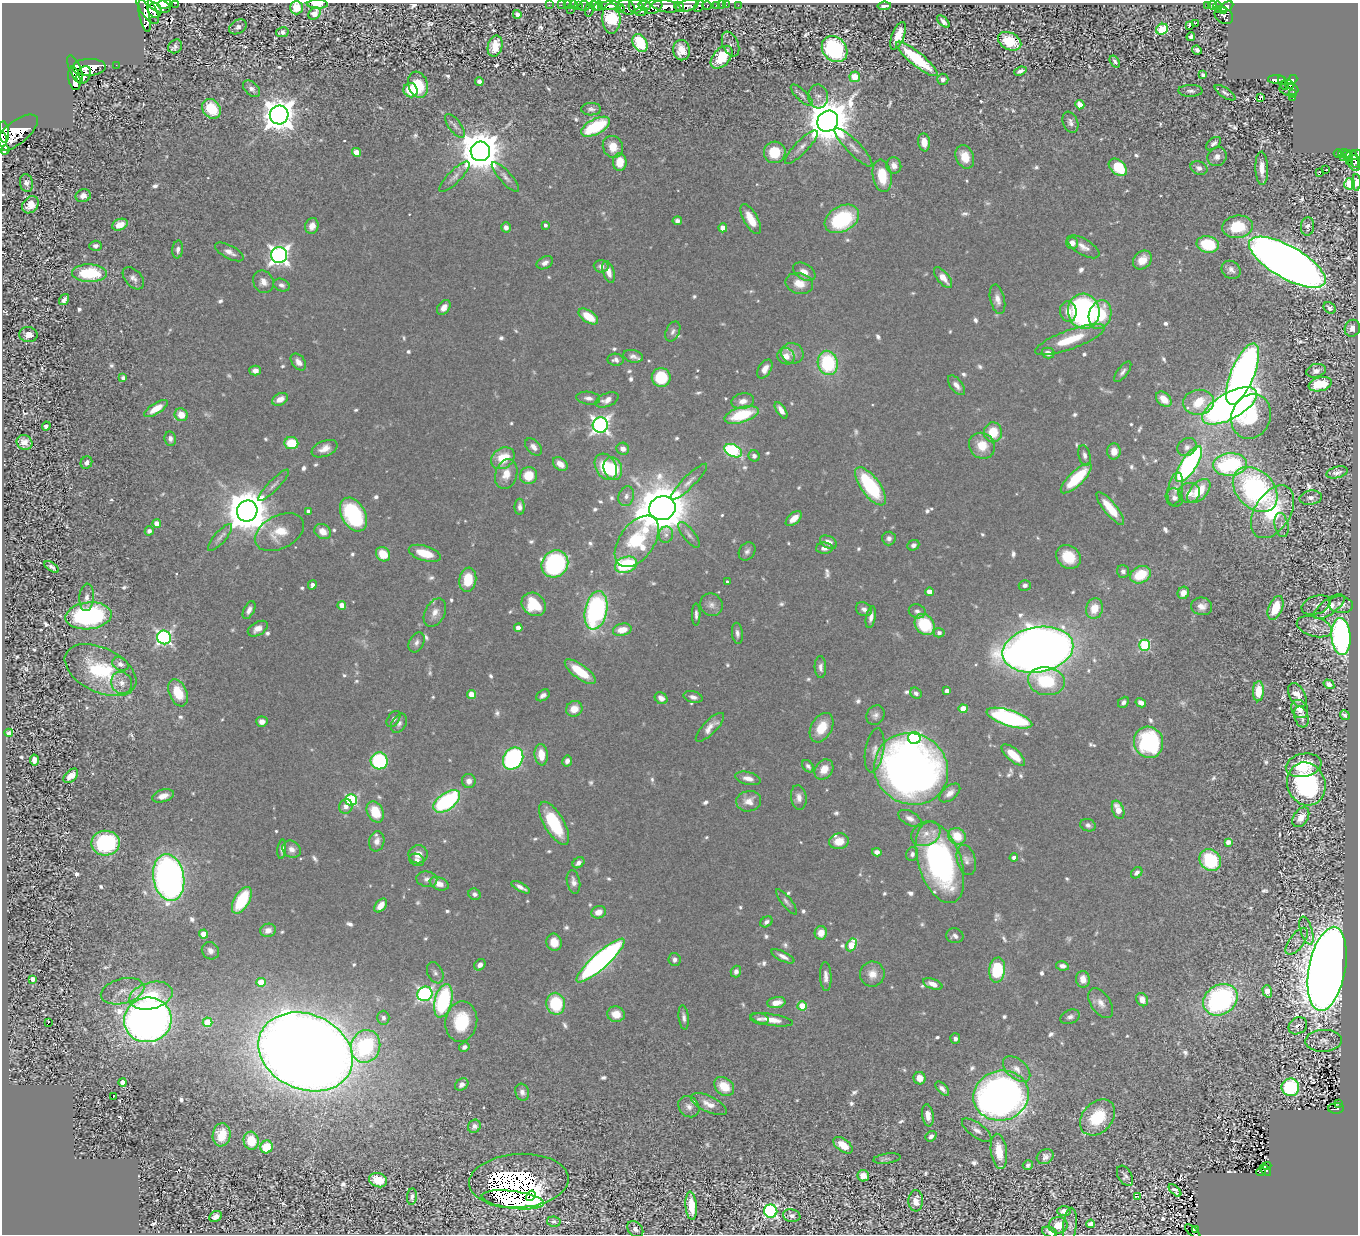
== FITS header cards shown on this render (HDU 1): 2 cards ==
NAXIS1  =                 1356
NAXIS2  =                 1232

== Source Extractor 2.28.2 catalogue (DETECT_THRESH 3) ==
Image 1356 x 1232 px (HDU 1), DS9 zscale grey, 1 PNG px = 1 image px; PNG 1360 x 1236 px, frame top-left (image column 1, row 1232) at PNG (2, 3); each listed source drawn as its Kron ellipse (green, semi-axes under 4 px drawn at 4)
Background 0.628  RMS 0.023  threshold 0.0694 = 3 sigma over >= 5 px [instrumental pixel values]
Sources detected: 923; of the 923, the 500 brightest by FLUX_AUTO listed and drawn (423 fainter detections omitted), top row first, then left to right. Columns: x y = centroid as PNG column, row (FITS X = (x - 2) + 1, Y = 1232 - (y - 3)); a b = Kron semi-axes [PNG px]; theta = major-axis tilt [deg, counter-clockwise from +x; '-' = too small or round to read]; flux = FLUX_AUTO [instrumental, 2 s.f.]
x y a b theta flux
176 3 2 2 - 16
164 4 7 3 10 840
317 4 10 4 -1 13
159 5 12 6 -22 2100
549 5 2 2 - 12
561 5 2 2 - 13
567 5 2 2 - 15
574 5 3 2 - 32
578 5 3 2 - 19
645 5 6 3 -8 240
717 5 3 3 - 51
721 5 2 2 - 12
726 5 2 2 - 11
738 5 2 2 - 7.4
1207 5 3 3 - 54
1213 5 5 3 - 150
584 6 5 5 - 53
595 6 5 4 - 460
599 6 5 4 - 500
610 6 11 4 1 1100
636 6 7 7 - 540
666 6 14 6 -8 2000
679 6 5 4 - 420
687 6 11 5 13 1000
699 6 6 4 59 200
707 6 5 3 - 130
884 6 7 3 6 6.7
1217 6 4 4 - 78
147 7 19 7 -58 2100
627 7 9 6 -37 470
653 7 10 6 20 850
1226 7 8 4 28 340
296 8 6 6 - 37
620 8 5 3 - 270
571 9 3 2 - 25
155 10 7 7 - 1400
589 10 7 3 82 110
1219 10 4 2 - 73
642 11 7 3 10 130
1224 11 3 2 - 56
315 14 7 5 47 21
517 14 4 4 - 5.5
145 15 17 5 -78 1100
1224 16 10 7 -33 420
611 19 15 9 -88 140
943 22 8 3 -44 6.3
1195 23 3 2 - 1200
1190 25 3 3 - 25
238 27 9 6 30 5.8
1162 29 6 5 - 150
282 32 6 5 - 6
898 36 14 6 69 25
1191 37 4 4 - 6.1
1010 41 12 8 -27 54
640 43 9 7 -59 90
730 44 13 7 -66 5.5
175 46 7 6 - 6.7
495 46 11 7 75 30
835 49 14 11 -48 190
681 50 10 8 -83 25
1197 50 5 4 - 5.7
722 57 13 8 48 65
917 59 26 6 -39 97
1115 62 6 4 -56 5.7
116 65 2 2 - 11
89 67 17 8 2 2700
75 69 15 5 -66 1100
1020 71 6 4 19 6.8
84 75 9 6 65 1300
1203 75 4 4 - 5.4
855 77 5 5 - 29
74 78 12 6 -79 960
943 79 6 5 - 5.9
1276 79 8 4 0 180
1292 80 6 4 43 340
479 81 4 4 - 6.9
1283 83 7 3 -63 47
418 85 13 9 -72 55
1289 85 4 3 - 74
251 89 10 6 -44 7.7
1289 89 9 6 -5 350
411 90 7 7 - 51
1191 91 12 6 -1 6.5
1225 93 12 5 -33 5.4
1293 93 4 3 - 34
802 95 14 5 -44 6.2
818 96 12 10 -83 10
1260 97 3 3 - 2000
1293 98 3 2 - 15
1080 105 5 4 - 29
211 109 10 8 -54 68
591 109 10 6 1 6.7
279 115 9 9 - 3200
828 121 11 10 - 7400
1070 122 11 7 -68 7.5
455 126 14 6 -52 6.7
595 127 16 7 27 120
4 132 11 5 -85 960
16 133 26 11 38 3700
3 140 7 2 -85 700
924 142 9 6 -83 21
1213 144 8 5 39 6.2
613 147 11 9 -66 28
801 147 22 6 46 12
853 147 26 6 -45 16
5 150 5 3 - 150
480 151 10 9 - 6200
356 152 4 4 - 23
775 152 11 10 - 53
1338 153 4 4 - 58
1343 153 5 3 - 110
1347 154 5 4 - 78
1356 155 6 3 41 170
965 157 12 9 -68 27
1217 157 10 9 - 11
1343 158 3 2 - 6.6
1349 158 7 4 -85 91
1354 159 9 4 -78 130
620 162 9 7 88 34
1354 163 8 6 -69 250
894 165 8 7 - 12
1118 167 10 7 -42 65
1199 168 9 6 -21 7.6
1262 168 17 6 -88 18
1325 170 3 2 - 950
1320 172 3 3 - 18
882 176 16 9 -81 52
455 177 20 6 45 10
505 177 19 6 -48 8.8
1356 182 8 3 -89 22
26 183 9 6 -79 8.3
1350 184 5 5 - 130
83 196 7 6 - 10
30 205 9 7 49 19
751 219 16 7 -60 29
842 219 18 12 30 160
677 221 4 4 - 6.4
120 225 8 5 21 24
545 225 4 3 - 5.6
312 226 8 6 71 13
1307 226 9 6 84 6.1
506 227 5 5 - 6.9
1237 227 15 11 7 65
723 228 4 4 - 17
1072 243 6 6 - 12
1208 244 11 8 -11 77
95 246 6 5 - 7.1
1083 247 18 8 -31 13
178 249 9 5 84 6
229 252 16 6 -28 11
279 255 8 8 - 860
1142 260 10 8 47 20
1287 262 43 16 -30 3500
545 263 8 6 27 7.7
601 266 7 6 - 7.4
1231 270 10 8 -40 9
609 272 11 5 -73 13
804 272 12 7 -32 13
89 273 17 8 -1 110
133 278 13 8 -47 8.6
943 278 12 6 -51 19
263 282 11 10 - 12
799 283 14 10 -13 26
281 285 8 6 -19 6
997 299 15 7 -77 12
64 300 6 4 55 8.7
444 307 8 6 52 11
1330 308 6 5 - 5.5
1084 311 18 16 -77 410
1068 312 10 8 -80 17
1100 315 15 11 71 63
588 317 11 6 -34 38
1352 328 8 7 - 11
673 331 10 6 64 6.2
28 335 9 7 -4 16
1070 340 37 9 20 57
792 353 11 10 - 12
1048 353 6 5 - 10
633 356 10 6 -12 7.3
786 356 8 8 - 17
615 360 8 6 -5 6.3
298 362 9 6 -51 9.4
828 363 12 10 -78 130
765 369 10 6 60 13
255 371 6 5 - 7.8
1316 371 10 6 15 9
1123 372 12 5 53 6.4
1242 374 33 11 68 1100
661 377 9 9 - 68
123 378 4 4 - 5.9
1320 384 12 7 13 62
956 385 11 6 -51 10
588 398 12 6 -7 7.9
280 399 8 5 27 15
1164 399 9 6 -43 22
607 400 12 6 22 13
743 401 11 8 12 13
1198 402 15 12 6 50
1230 406 30 13 29 1100
156 409 13 5 32 25
781 410 9 4 -57 11
181 415 7 6 - 26
742 415 18 7 17 85
1251 416 23 19 68 110
600 425 8 7 - 660
46 426 4 4 - 9.6
993 432 10 9 - 42
170 439 7 5 -81 6.4
24 442 8 7 - 15
291 443 7 6 - 47
982 446 13 12 - 32
533 447 10 6 -43 9.9
1187 447 10 8 34 7.8
324 449 13 7 23 14
623 449 6 6 - 9.6
733 451 9 6 -25 170
1114 451 8 6 87 18
1085 455 10 6 -76 6.6
754 456 6 5 - 6
503 458 13 10 34 43
86 463 6 5 - 6.6
560 464 8 5 -40 15
1189 464 21 7 57 380
1230 464 17 11 5 200
606 467 14 10 -61 66
613 469 11 9 -69 63
1337 472 11 5 15 7.4
506 474 15 11 73 22
529 475 8 8 - 38
1076 478 20 7 44 75
689 482 25 6 45 13
274 485 21 5 46 8.5
870 486 22 9 -54 150
1175 489 16 7 79 12
1255 489 26 18 -46 340
1199 491 14 8 48 44
1189 493 11 10 - 16
626 496 10 7 73 8.8
1174 498 9 8 - 7.8
1311 498 11 7 9 9.4
520 507 8 5 90 6.3
662 508 13 12 - 6700
1110 508 20 6 -51 45
247 511 10 10 - 6800
308 511 4 4 - 5.7
1273 512 29 18 58 110
353 514 18 12 -60 170
794 518 9 5 41 18
157 523 4 4 - 14
1282 525 12 7 -77 7.7
149 531 4 4 - 6.4
279 532 26 16 27 42
323 532 9 7 -30 17
666 535 8 7 - 6.4
689 535 15 6 -52 6.7
220 537 17 6 48 9
889 538 7 6 - 6.5
637 541 29 17 55 130
828 542 9 6 -26 14
913 545 6 5 - 5.3
824 548 8 5 -2 7.5
747 551 10 7 55 6.6
425 553 16 7 -17 34
383 554 8 6 -44 38
1068 557 13 11 -39 44
555 564 14 12 47 300
626 565 11 8 17 130
51 567 8 4 -33 5.5
1123 571 6 6 - 6
1140 575 11 8 24 55
468 580 12 8 82 45
727 582 4 3 - 6
312 585 5 4 - 7.5
1025 585 6 5 - 6.1
929 592 4 4 - 14
1183 593 6 5 - 15
87 597 14 7 86 8.6
534 604 13 11 -38 68
342 605 4 4 - 16
711 605 12 10 -43 11
1316 605 15 9 19 7
1341 605 12 8 -8 7.4
1202 606 10 9 - 12
1329 607 18 7 37 19
1275 608 12 6 68 44
864 609 8 6 -28 7.5
1094 609 10 8 74 27
249 610 9 5 63 8
596 610 19 11 78 330
917 611 8 7 - 6.3
435 613 15 10 62 14
696 614 11 4 90 5.6
89 616 23 13 6 250
871 617 11 5 78 7.9
925 624 11 9 -53 87
1314 627 18 9 -17 14
518 628 4 4 - 13
258 629 11 6 30 13
622 630 9 6 12 24
737 633 10 5 -84 6.4
939 633 5 4 - 6.6
164 637 7 7 - 460
1341 637 19 9 -85 700
417 642 10 7 63 7.3
1145 645 5 5 - 170
1038 650 35 22 10 2600
120 664 8 6 -28 8.3
820 667 11 6 -89 7.3
100 670 38 22 -26 120
580 672 18 7 -37 55
1046 681 18 14 -9 85
122 683 11 10 - 14
1329 684 6 4 -33 8.8
947 691 4 4 - 9.9
1258 691 10 5 88 32
178 693 14 9 -67 44
916 693 6 5 - 5.7
472 694 4 4 - 27
543 695 7 5 33 7.1
1297 695 13 7 -62 16
693 697 10 5 -15 8.3
661 698 7 5 -36 9.6
1123 702 6 5 - 5.8
1141 703 5 4 - 9.5
574 709 8 7 - 22
963 709 4 4 - 39
1300 709 10 7 -54 13
875 715 10 8 60 7.9
1345 715 5 4 - 6.3
1301 717 11 7 -74 7.6
1009 718 24 8 -17 330
393 719 9 5 55 6.5
262 722 5 5 - 8.6
399 723 10 7 60 6.2
710 727 19 7 45 14
822 728 16 10 60 37
9 733 4 4 - 5.4
914 738 6 6 - 250
1149 742 16 14 -73 190
875 750 22 9 80 15
541 755 10 6 -84 27
1013 755 15 6 -41 34
513 759 12 9 56 300
34 760 5 4 - 11
379 761 8 8 - 180
567 761 6 5 - 7.2
1304 765 18 11 11 58
808 766 7 5 -52 5.4
824 769 11 8 54 21
911 769 38 35 -32 1400
71 776 9 5 45 18
748 778 13 6 -13 11
469 781 7 6 - 8.9
1306 784 22 19 -71 260
950 793 12 6 39 11
163 796 11 6 16 15
799 797 12 8 -83 12
351 800 6 5 - 190
447 801 15 8 35 210
749 801 12 10 11 18
346 806 7 6 - 10
1118 810 9 5 -69 26
375 812 11 8 -64 48
1301 817 11 7 57 23
910 818 13 6 -28 9.8
554 823 24 10 -60 96
1088 825 8 6 -21 5.6
926 834 15 11 28 21
957 836 9 8 - 40
377 841 10 7 79 12
839 841 10 8 9 24
1228 842 4 4 - 11
105 843 14 12 3 180
282 849 10 4 85 5.4
292 849 10 8 -39 10
877 852 5 4 - 8.1
418 854 9 9 - 15
912 854 7 6 - 6
1014 858 4 4 - 6.4
417 860 8 6 -25 6.6
966 860 15 9 -75 11
1210 860 11 10 - 120
940 862 42 21 -72 430
579 863 6 5 - 8.1
1137 873 6 5 - 6.6
169 877 23 15 -80 800
427 879 10 8 -9 8.3
573 882 12 6 -79 8.8
439 884 10 6 -23 14
520 887 10 4 -29 8.3
474 894 6 5 - 5.3
242 900 15 7 60 87
786 902 15 5 -51 5.8
381 905 8 5 53 19
598 912 7 6 - 15
766 922 7 5 33 5.8
268 930 8 6 19 12
1306 930 14 6 -72 6.5
821 933 7 6 - 20
204 934 4 4 - 27
955 936 9 7 -11 6.3
1297 941 16 7 53 9.5
554 942 9 7 -79 22
852 945 7 5 63 59
210 951 9 8 - 8.5
783 956 12 5 -27 9.5
674 960 6 6 - 5.9
601 961 31 8 42 680
480 965 6 5 - 7.6
1062 966 6 4 -10 8.1
1327 969 42 18 79 5900
997 970 12 8 84 110
736 972 6 5 - 7
435 973 11 7 -64 6.4
872 974 12 12 - 19
826 976 14 5 -87 10
33 979 4 4 - 10
1083 979 8 7 - 15
261 982 4 4 - 46
933 984 10 5 -21 13
123 991 22 12 14 23
1267 991 6 4 -73 20
425 994 8 7 - 380
151 996 22 13 15 71
1142 1000 7 5 -59 14
1220 1000 18 14 33 340
443 1001 17 8 76 190
776 1003 9 5 9 17
1101 1003 17 9 -55 14
556 1004 11 9 -79 99
802 1006 4 4 - 56
616 1014 9 7 -12 23
684 1017 12 5 -83 6.8
1070 1017 10 6 21 6.5
383 1018 7 6 - 6
759 1019 9 5 -12 5.4
148 1020 24 22 13 1600
772 1020 21 5 -9 20
208 1022 5 4 - 55
461 1022 20 16 81 78
48 1023 3 2 - 27
1298 1026 10 8 34 9.9
955 1039 5 5 - 5.9
1323 1041 18 11 2 13
366 1046 16 14 68 160
464 1047 5 4 - 5.7
306 1052 49 37 -23 5600
1017 1069 16 9 -42 17
920 1078 6 6 - 19
123 1082 4 4 - 13
462 1084 7 5 34 8.5
724 1086 11 8 -40 37
1290 1087 9 9 - 200
942 1089 9 4 -46 7.3
522 1092 8 7 - 7.7
1001 1096 28 25 11 1100
113 1097 3 2 - 24
1338 1103 4 2 - 19
709 1104 19 8 -25 17
689 1107 11 9 -47 10
1336 1108 8 5 1 120
928 1115 11 5 -82 13
1098 1117 20 15 48 72
474 1126 7 6 - 6.3
977 1130 17 7 -35 9.7
222 1135 12 9 82 30
931 1136 6 4 40 5.7
251 1141 9 7 -77 39
843 1145 11 6 -36 26
266 1147 6 6 - 55
999 1151 18 8 -82 32
1045 1157 9 7 29 8.9
887 1159 13 5 8 5.3
1028 1165 5 5 - 6.6
1267 1166 4 3 - 16
1265 1170 6 3 -44 24
1261 1172 4 3 - 17
863 1176 6 5 - 15
1125 1176 11 6 -59 5.8
378 1180 9 7 -18 41
519 1181 50 27 3 2100
1175 1190 8 4 -43 6
531 1196 6 4 57 340
1138 1196 4 3 - 11
412 1197 8 5 84 6.3
513 1200 31 8 -7 650
916 1201 10 7 87 16
691 1206 14 5 -85 38
771 1211 7 6 - 390
1064 1211 7 5 0 9.9
216 1216 6 5 - 10
792 1216 9 6 -11 5.6
554 1222 7 5 -7 6.1
1091 1224 4 4 - 12
1058 1225 9 8 - 24
1070 1225 18 6 84 6.8
635 1229 9 6 -45 6.1
1195 1229 3 3 - 15
1193 1231 9 3 -42 25
1050 1232 8 5 -20 7.6
At the frame edge (FLAGS 8, measured only in part): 10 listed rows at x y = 176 3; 164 4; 317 4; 147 7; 296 8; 4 132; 3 140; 1356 155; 1356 182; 1050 1232
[423 fainter detections neither listed nor drawn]